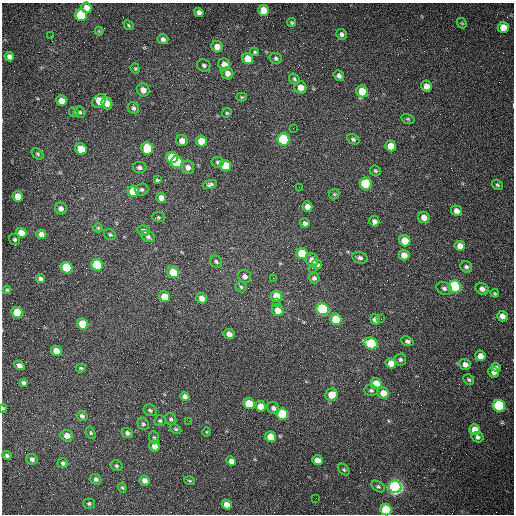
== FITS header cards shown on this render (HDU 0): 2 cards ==
NAXIS1  =                  512 /fastest changing axis
NAXIS2  =                  512 /next to fastest changing axis

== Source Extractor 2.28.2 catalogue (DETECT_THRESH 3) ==
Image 512 x 512 px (HDU 0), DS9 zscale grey, 1 PNG px = 1 image px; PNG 516 x 516 px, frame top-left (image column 1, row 512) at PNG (2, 3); each listed source drawn as its Kron ellipse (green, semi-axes under 4 px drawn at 4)
Background 1470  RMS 22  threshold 65.5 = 3 sigma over >= 5 px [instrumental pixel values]
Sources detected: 169; all 169 listed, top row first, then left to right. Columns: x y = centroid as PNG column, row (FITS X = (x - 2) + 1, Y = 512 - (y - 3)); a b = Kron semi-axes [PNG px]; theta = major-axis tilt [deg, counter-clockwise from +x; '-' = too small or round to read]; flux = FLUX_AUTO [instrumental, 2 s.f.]
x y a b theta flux
86 8 5 5 - 14000
264 10 5 5 - 31000
199 12 5 4 - 6000
81 15 6 5 - 88000
292 23 4 4 - 2100
462 23 6 4 -43 1700
129 25 5 4 - 1900
503 27 5 5 - 17000
99 31 4 4 - 1300
342 34 5 5 - 4200
51 36 2 2 - 1300
163 39 5 5 - 4900
217 47 6 5 - 12000
255 52 4 3 - 1800
9 57 5 4 - 6400
276 58 6 5 - 2900
248 59 6 5 - 22000
204 65 7 6 - 3200
224 65 6 6 - 14000
135 69 5 4 - 1900
227 73 6 5 - 9700
339 76 5 5 - 5100
294 79 6 4 -52 2600
426 86 6 5 - 11000
301 87 6 6 - 12000
143 90 6 6 - 9500
362 91 6 5 - 38000
242 97 5 4 - 1800
61 101 5 5 - 14000
99 101 8 6 45 35000
107 103 6 5 - 14000
133 108 6 5 - 3600
74 112 5 4 - 1800
80 112 6 5 - 2800
227 113 5 4 - 1900
408 119 6 5 - 2300
293 128 2 2 - 770
284 139 6 6 - 150000
353 139 6 4 -28 2900
182 141 6 5 - 10000
201 141 5 5 - 21000
391 146 5 5 - 19000
147 148 6 5 - 63000
81 149 6 5 - 31000
37 154 7 5 -42 2200
172 157 6 5 - 44000
177 162 6 5 - 100000
218 162 6 5 - 2800
225 166 6 5 - 48000
139 167 7 5 -10 4400
188 167 7 6 - 7100
375 171 6 5 - 2300
157 180 4 4 - 2000
210 184 7 4 17 3400
366 184 6 6 - 110000
497 185 6 4 -35 2300
299 187 2 2 - 1000
141 190 7 6 - 3500
133 191 6 5 - 32000
334 194 5 5 - 1900
18 196 5 5 - 21000
161 198 5 5 - 8600
307 207 5 5 - 8300
61 209 6 5 - 5800
457 211 6 5 - 8200
158 217 6 5 - 2200
424 217 6 5 - 10000
374 221 5 5 - 5200
305 223 5 5 - 4800
98 228 5 4 - 1900
144 231 6 5 - 5500
21 233 5 5 - 16000
41 234 5 4 - 9600
110 235 6 5 - 2300
148 237 7 5 -27 3700
15 239 6 5 - 2400
405 241 6 5 - 25000
460 246 5 5 - 10000
302 253 6 5 - 41000
404 255 5 5 - 11000
360 258 8 5 -14 4200
312 260 7 6 - 11000
216 261 6 5 - 2800
97 265 6 5 - 95000
317 265 5 4 - 4900
466 267 6 5 - 3400
67 268 6 5 - 81000
312 268 2 2 - 920
173 272 6 5 - 35000
245 276 7 6 - 5700
273 278 2 2 - 810
314 278 5 5 - 4200
41 279 5 4 - 4500
241 287 5 5 - 2200
455 287 6 6 - 270000
444 288 8 6 -24 3700
482 289 7 5 -28 5900
7 290 4 4 - 2000
495 293 4 3 - 1700
277 296 6 5 - 40000
165 297 5 5 - 30000
202 298 6 5 - 11000
276 303 3 3 - 1500
323 309 6 6 - 190000
278 310 6 5 - 16000
17 313 6 5 - 63000
502 316 5 5 - 8000
336 319 6 5 - 48000
381 319 2 2 - 850
375 320 5 4 - 6100
83 324 6 5 - 52000
229 334 5 5 - 7600
407 341 6 4 -22 4000
371 343 7 5 -26 100000
56 351 5 5 - 17000
480 356 5 5 - 10000
400 360 6 6 - 2900
391 363 5 5 - 14000
465 364 6 5 - 7700
19 365 6 4 -31 7200
496 367 5 4 - 4000
81 368 5 4 - 2000
494 372 5 5 - 7100
469 380 5 5 - 2400
23 382 4 3 - 3100
376 384 6 5 - 25000
371 390 6 5 - 3100
383 393 6 5 - 15000
332 395 6 6 - 21000
185 396 5 4 - 5700
249 404 6 5 - 49000
260 406 5 5 - 16000
499 406 6 5 - 160000
3 408 4 3 - 2100
273 408 6 5 - 4200
150 410 7 5 -27 3100
282 414 6 5 - 94000
82 416 5 4 - 3500
171 419 6 5 - 3000
160 421 6 5 - 2400
189 421 2 2 - 680
143 424 6 5 - 2600
176 429 6 4 -26 1900
475 430 5 5 - 19000
207 432 5 3 - 1300
91 433 6 4 -73 2100
127 433 6 4 -37 3700
67 436 6 5 - 10000
154 437 6 5 - 2100
271 437 5 5 - 27000
477 437 6 5 - 3900
155 446 6 5 - 12000
7 455 4 4 - 3100
32 459 6 5 - 4600
317 460 5 5 - 13000
231 461 5 4 - 8000
63 463 5 5 - 3200
117 466 6 5 - 2600
344 469 6 4 -49 2100
96 479 5 5 - 4100
145 480 5 5 - 7700
189 481 5 3 - 1700
378 486 7 5 -35 2700
395 487 6 6 - 680000
122 488 5 4 - 1900
316 498 2 2 - 3600
89 504 6 5 - 2300
227 504 5 4 - 12000
386 510 6 5 - 86000
At the frame edge (FLAGS 8, measured only in part): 2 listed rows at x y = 3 408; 386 510